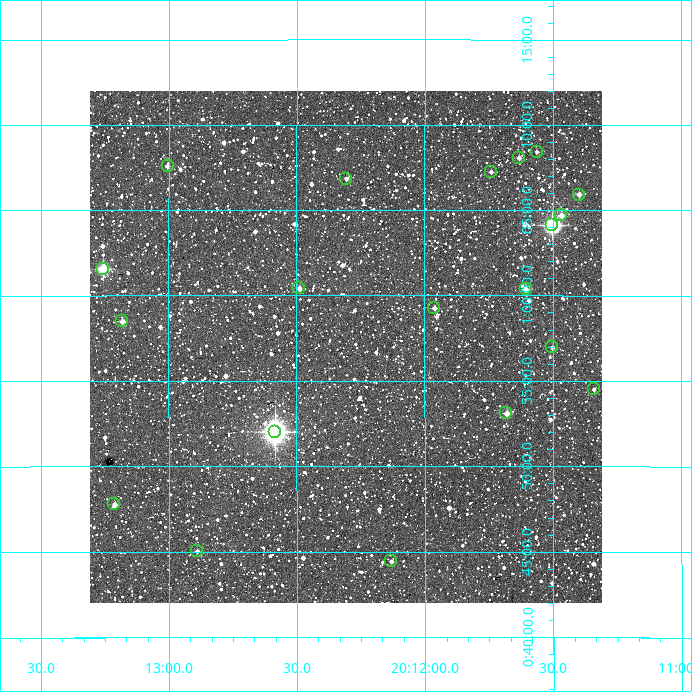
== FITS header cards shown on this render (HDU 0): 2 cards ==
NAXIS1  =                  512
NAXIS2  =                  512

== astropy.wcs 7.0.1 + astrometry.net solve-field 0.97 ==
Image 512 x 512 px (HDU 0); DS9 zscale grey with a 90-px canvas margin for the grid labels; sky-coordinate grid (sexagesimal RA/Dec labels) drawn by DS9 from the SOLVED WCS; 20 Tycho-2 reference stars matched to detected sources circled (green)
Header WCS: RA---TAN/DEC--TAN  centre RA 20:12:18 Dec +00:57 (303.08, +0.95 deg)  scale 3.52 arcsec/px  FOV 30.0' x 30.0'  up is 0 deg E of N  parity normal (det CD < 0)
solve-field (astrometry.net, Tycho-2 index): VERIFIED the header's WCS against the Tycho-2 star catalogue (20 matches, 0 conflicts) and refined it, rather than solving blind
Solved WCS: RA---TAN-SIP/DEC--TAN-SIP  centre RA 20:12:18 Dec +00:57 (303.08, +0.95 deg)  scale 3.51 arcsec/px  FOV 30.0' x 30.0'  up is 0 deg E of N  parity normal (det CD < 0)
The solver's refit moves the header's centre by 1.8 arcsec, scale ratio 0.9996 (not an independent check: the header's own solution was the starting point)
Tycho-2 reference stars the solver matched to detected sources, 20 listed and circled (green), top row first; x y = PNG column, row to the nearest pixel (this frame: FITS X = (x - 90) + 1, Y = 512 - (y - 91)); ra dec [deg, ICRS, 3 dp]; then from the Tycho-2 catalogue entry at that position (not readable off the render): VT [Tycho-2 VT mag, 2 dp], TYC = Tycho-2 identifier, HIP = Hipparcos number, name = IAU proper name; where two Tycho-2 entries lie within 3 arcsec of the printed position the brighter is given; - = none
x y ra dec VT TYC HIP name
537 152 302.891 +1.140 11.90 495-612-1 - -
519 158 302.908 +1.135 11.72 495-590-1 - -
168 166 303.251 +1.126 11.92 495-559-1 - -
491 172 302.935 +1.121 11.45 495-582-1 - -
346 179 303.076 +1.114 11.85 495-610-1 - -
579 195 302.849 +1.098 11.58 495-648-1 - -
561 215 302.866 +1.078 11.44 495-719-1 - -
552 225 302.876 +1.069 7.95 495-747-1 99495 -
103 269 303.314 +1.026 8.74 495-914-1 - -
299 288 303.122 +1.007 11.99 495-988-1 - -
526 289 302.901 +1.006 11.11 495-989-1 - -
434 308 302.990 +0.988 11.50 495-896-1 - -
122 321 303.295 +0.975 11.88 495-830-1 - -
552 347 302.875 +0.949 11.98 495-731-1 - -
594 389 302.835 +0.908 11.99 495-1025-1 - -
506 413 302.920 +0.885 10.69 495-1105-1 - -
275 432 303.146 +0.867 6.92 495-1188-1 99585 -
114 504 303.303 +0.796 10.92 495-1343-1 - -
197 551 303.222 +0.750 11.87 495-1192-1 - -
391 561 303.033 +0.741 11.96 495-1153-1 - -